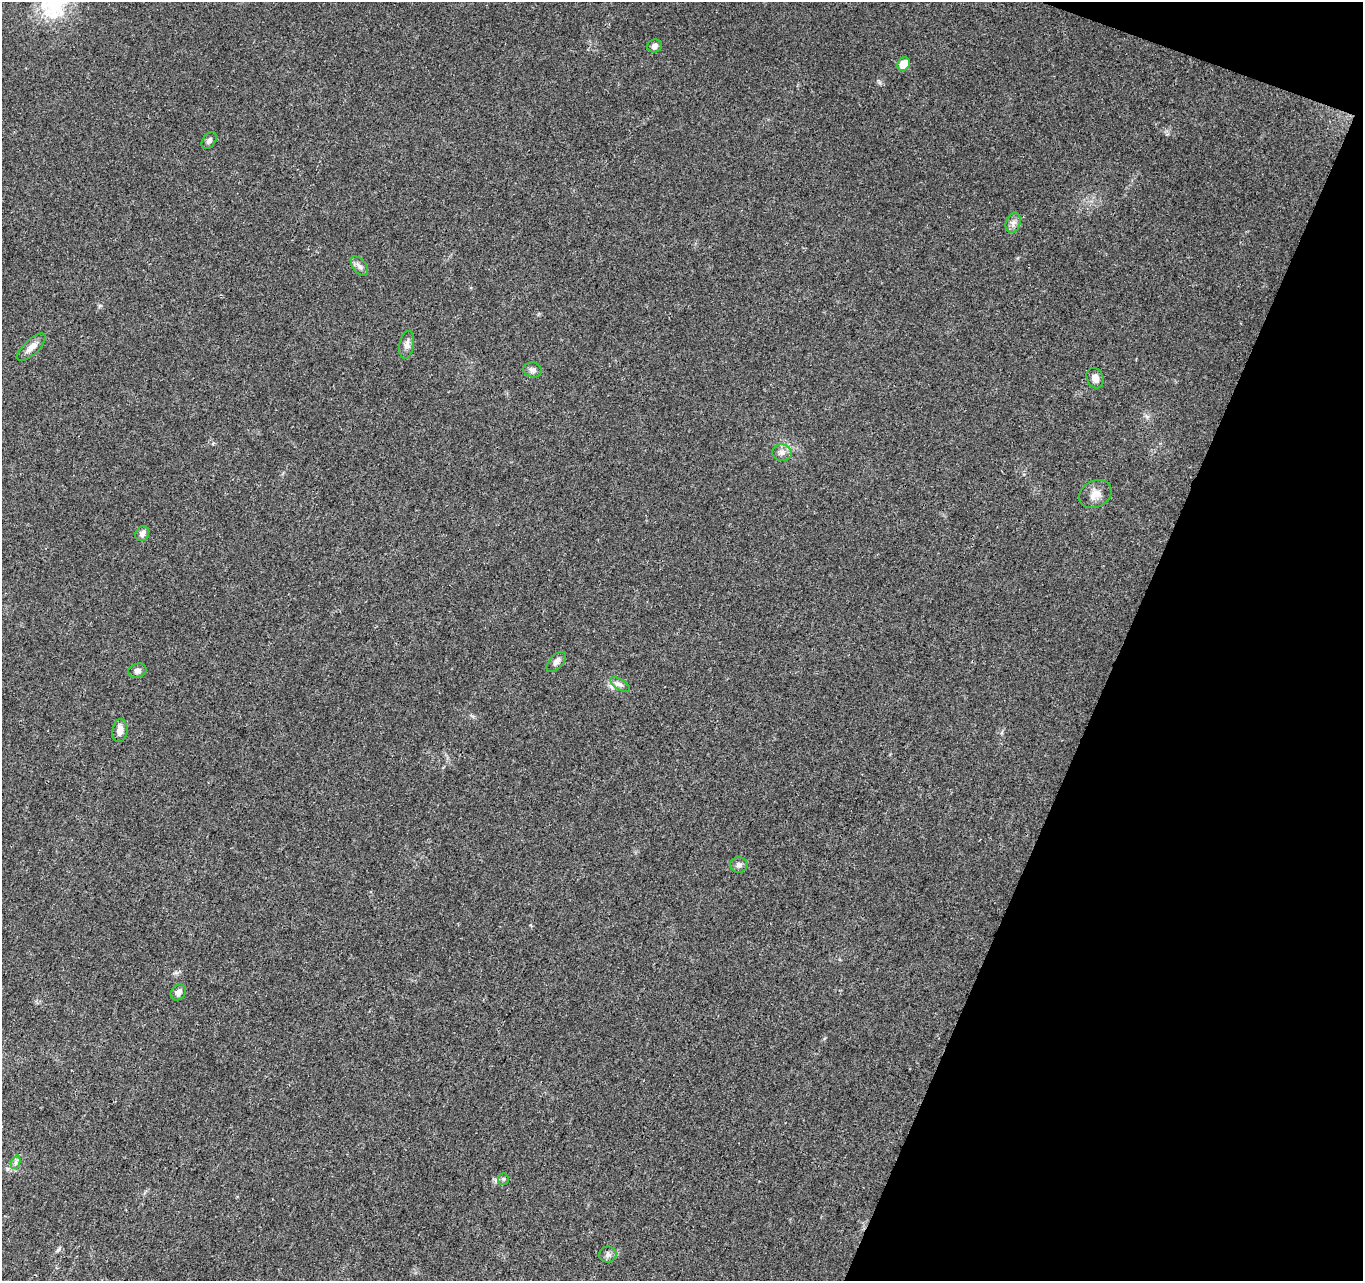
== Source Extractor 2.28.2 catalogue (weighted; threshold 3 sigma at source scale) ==
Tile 8 of 4 x 4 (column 4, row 2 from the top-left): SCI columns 4157-5517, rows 2891-4169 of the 5588 x 5718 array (HDU 1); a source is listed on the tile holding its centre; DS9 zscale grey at full resolution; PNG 1365 x 1283 px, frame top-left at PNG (2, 2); each listed source drawn as its Kron ellipse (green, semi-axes under 4 px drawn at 4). Shown black and unused: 19% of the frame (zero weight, under 3 of 4 exposures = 6% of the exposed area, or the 3 px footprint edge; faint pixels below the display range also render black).
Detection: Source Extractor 2.28.2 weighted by HDU 2 'WHT'; one run over the whole footprint, this tile lists its part. Background 0.0374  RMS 0.0038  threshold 0.0173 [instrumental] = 3 sigma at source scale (4.5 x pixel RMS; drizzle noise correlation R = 1.50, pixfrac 1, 0.0396/0.0396 arcsec/px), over >= 5 px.
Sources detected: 21; all 21 listed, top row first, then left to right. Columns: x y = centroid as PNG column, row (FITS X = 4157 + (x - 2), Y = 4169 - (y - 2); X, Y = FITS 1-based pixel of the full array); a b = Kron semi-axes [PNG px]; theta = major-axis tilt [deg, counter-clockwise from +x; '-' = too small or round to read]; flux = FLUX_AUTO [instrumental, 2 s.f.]
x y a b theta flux
654 46 7 6 - 1.4
904 64 7 6 - 6.5
209 140 9 6 55 1.3
1013 223 10 7 70 1.7
359 266 11 6 -53 1.6
407 345 14 7 78 2
31 347 18 7 43 2.8
532 370 9 7 -14 1.6
1095 378 11 8 -65 2.6
782 453 10 8 -2 1.9
1095 494 17 13 28 3.9
142 533 8 6 60 1.6
556 662 12 6 47 1.7
137 671 9 7 22 1.5
620 685 11 5 -34 1.3
120 731 11 7 83 3
739 865 8 7 - 1.4
178 992 8 7 - 1.9
16 1162 7 4 72 0.86
503 1179 6 5 - 0.58
608 1255 8 8 - 1.4